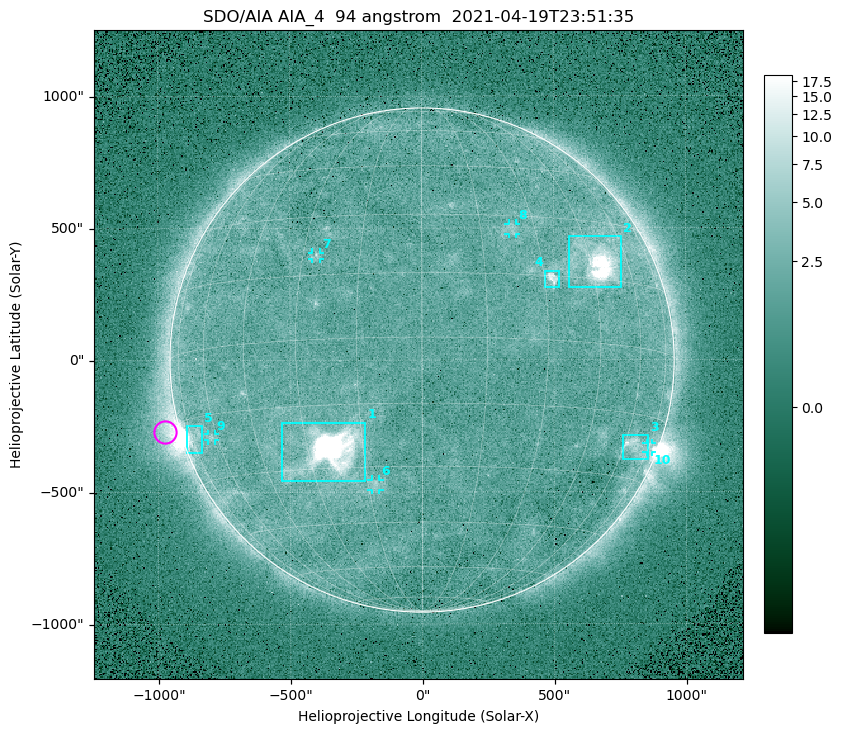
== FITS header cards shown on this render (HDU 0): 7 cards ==
TELESCOP= 'SDO/AIA '
INSTRUME= 'AIA_4   '
WAVELNTH=                   94
WAVEUNIT= 'angstrom'
DATE-OBS= '2021-04-19T23:51:35.12'
CTYPE1  = 'HPLN-TAN'
CTYPE2  = 'HPLT-TAN'

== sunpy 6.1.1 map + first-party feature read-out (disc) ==
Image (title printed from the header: SDO/AIA AIA_4  94 angstrom  2021-04-19T23:51:35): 512 x 512 px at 4.8 arcsec/px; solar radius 955 arcsec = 199 px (full disc in frame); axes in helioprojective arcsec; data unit not stated in the header (colour bar unlabelled)
Orientation: roll -0.138 deg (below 1 deg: not rotated)
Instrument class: DISC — disc imager (sunpy class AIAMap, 94 A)
Bright regions (active regions / flare kernels): reference = the median radial profile (limb darkening/brightening removed); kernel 5 px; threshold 5 sigma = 2.56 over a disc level ~1.8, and >= 1.15x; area >= 9 px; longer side >= 5 px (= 24 arcsec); searched inside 0.97 R_sun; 10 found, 10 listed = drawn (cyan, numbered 1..; 5 of them under ~33 arcsec drawn as corner ticks so the feature stays visible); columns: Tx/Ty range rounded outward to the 10 arcsec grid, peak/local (2 s.f.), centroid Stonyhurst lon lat
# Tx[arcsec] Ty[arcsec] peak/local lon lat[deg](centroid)
1 -540..-210 -460..-230 1813 -24 -26
2 560..760 270..470 36 +48 +19
3 760..860 -380..-280 4.7 +65 -22
4 460..520 270..340 6.5 +32 +14
5 -900..-830 -350..-250 6.4 -73 -19
6 -190..-160 -490..-450 3 -13 -35
7 -420..-380 380..410 2.9 -26 +20
8 330..360 470..520 2.6 +23 +26
9 -810..-780 -300..-280 2.8 -63 -20
10 850..870 -350..-310 2.8 +75 -22
Off-limb structures (1.02-1.3 R_sun): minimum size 50 px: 5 found; the strongest spans PA ~90..115 deg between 1.02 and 1.21 R_sun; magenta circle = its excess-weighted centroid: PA ~105 deg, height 1.06 R_sun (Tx ~-980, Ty ~-270 arcsec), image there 5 x the reference